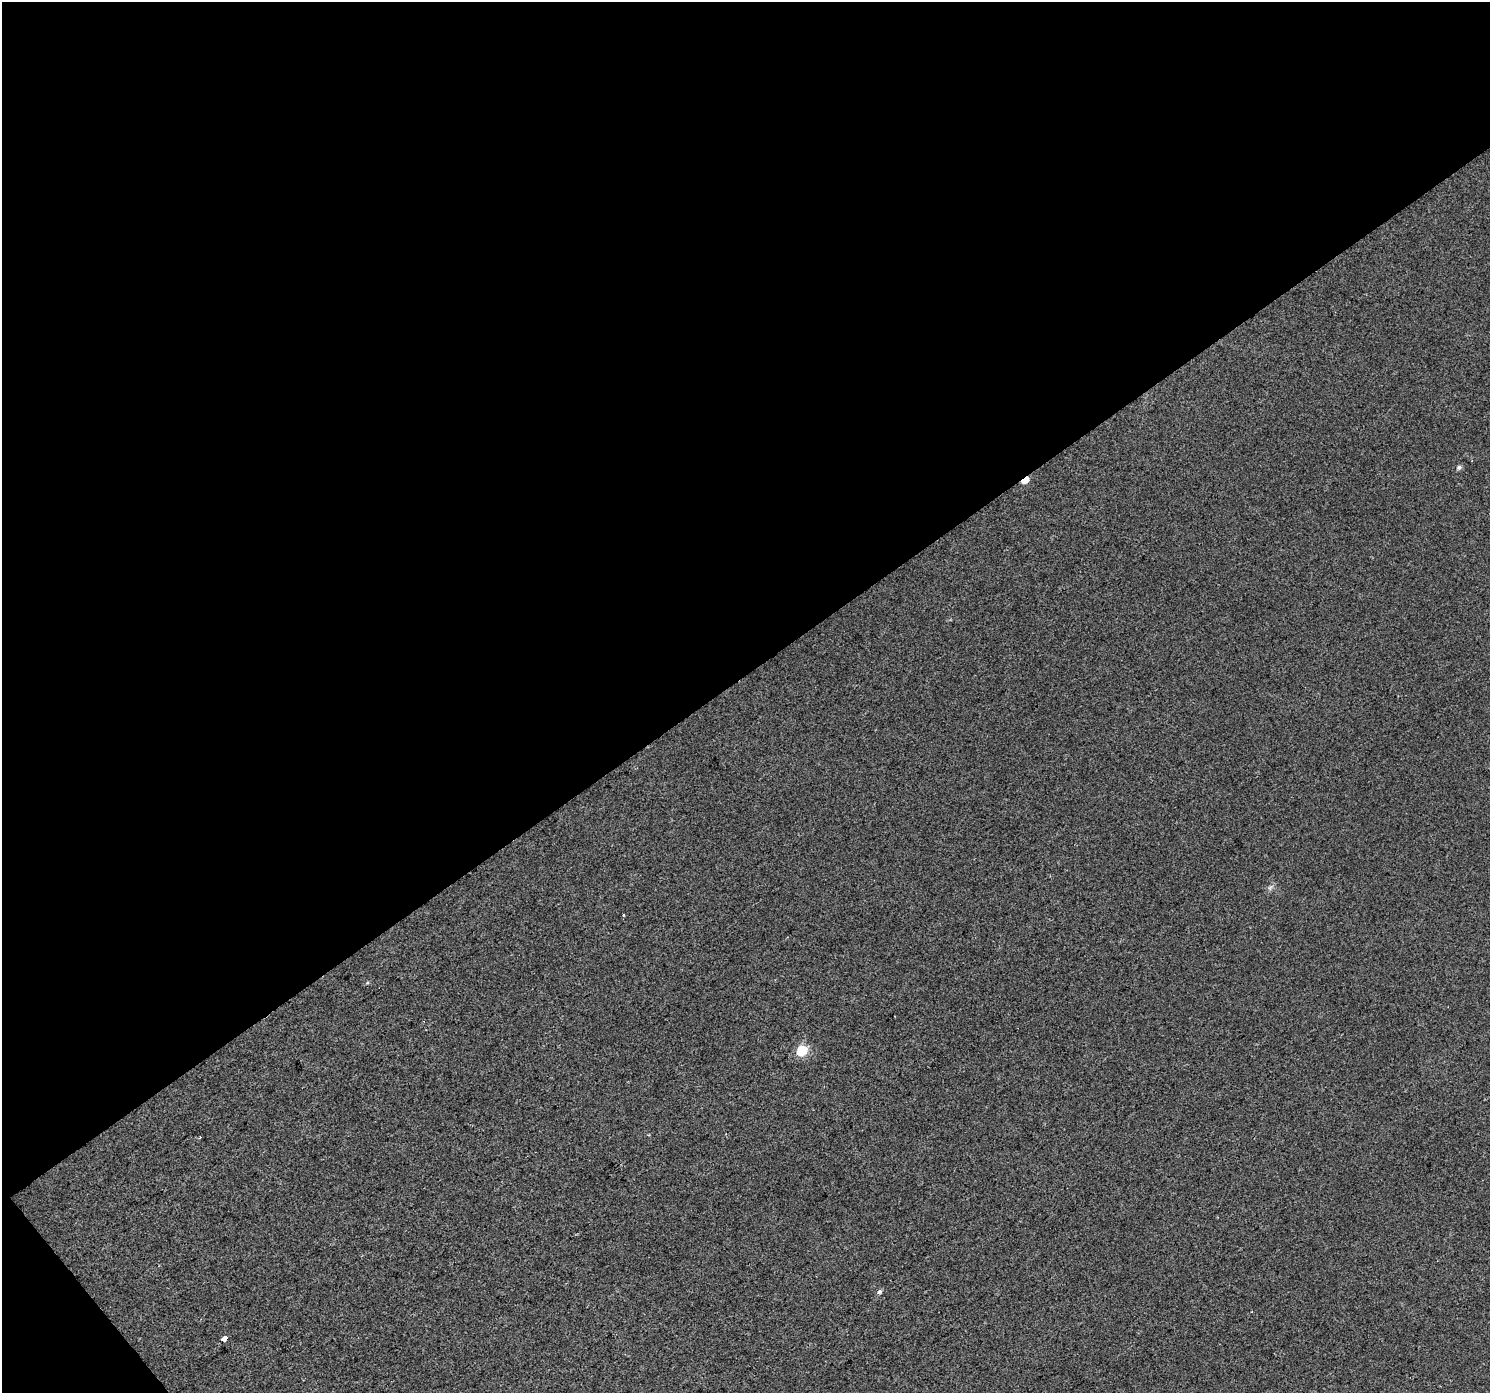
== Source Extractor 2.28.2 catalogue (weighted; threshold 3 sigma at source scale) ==
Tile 1 of 2 x 2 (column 1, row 1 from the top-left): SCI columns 1-1488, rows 1484-2874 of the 2975 x 2948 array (HDU 1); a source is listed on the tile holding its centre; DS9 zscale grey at full resolution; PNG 1492 x 1395 px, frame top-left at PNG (2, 2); no overlay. Shown black and unused: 49% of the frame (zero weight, under 2 of 3 exposures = <1% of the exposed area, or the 3 px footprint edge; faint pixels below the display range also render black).
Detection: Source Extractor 2.28.2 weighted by HDU 2 'WHT'; one run over the whole footprint, this tile lists its part. Background 0.0331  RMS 0.0084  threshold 0.0379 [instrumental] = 3 sigma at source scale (4.5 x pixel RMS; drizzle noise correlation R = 1.50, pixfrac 1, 0.0396/0.0396 arcsec/px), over >= 5 px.
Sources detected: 8; all 8 listed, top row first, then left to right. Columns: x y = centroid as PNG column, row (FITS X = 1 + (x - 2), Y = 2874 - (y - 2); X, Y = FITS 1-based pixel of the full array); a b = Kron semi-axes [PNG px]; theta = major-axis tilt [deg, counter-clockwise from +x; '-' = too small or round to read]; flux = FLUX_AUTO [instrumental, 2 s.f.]
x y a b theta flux
1459 467 6 5 - 2.2
1025 480 7 4 36 14
1270 888 7 4 56 2
623 915 3 3 - 0.88
802 1051 6 6 - 37
200 1137 3 2 - 0.65
880 1291 4 3 - 4.1
224 1338 4 3 - 45
Overlapping masked pixels (flux is a lower limit): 2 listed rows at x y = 1025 480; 224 1338